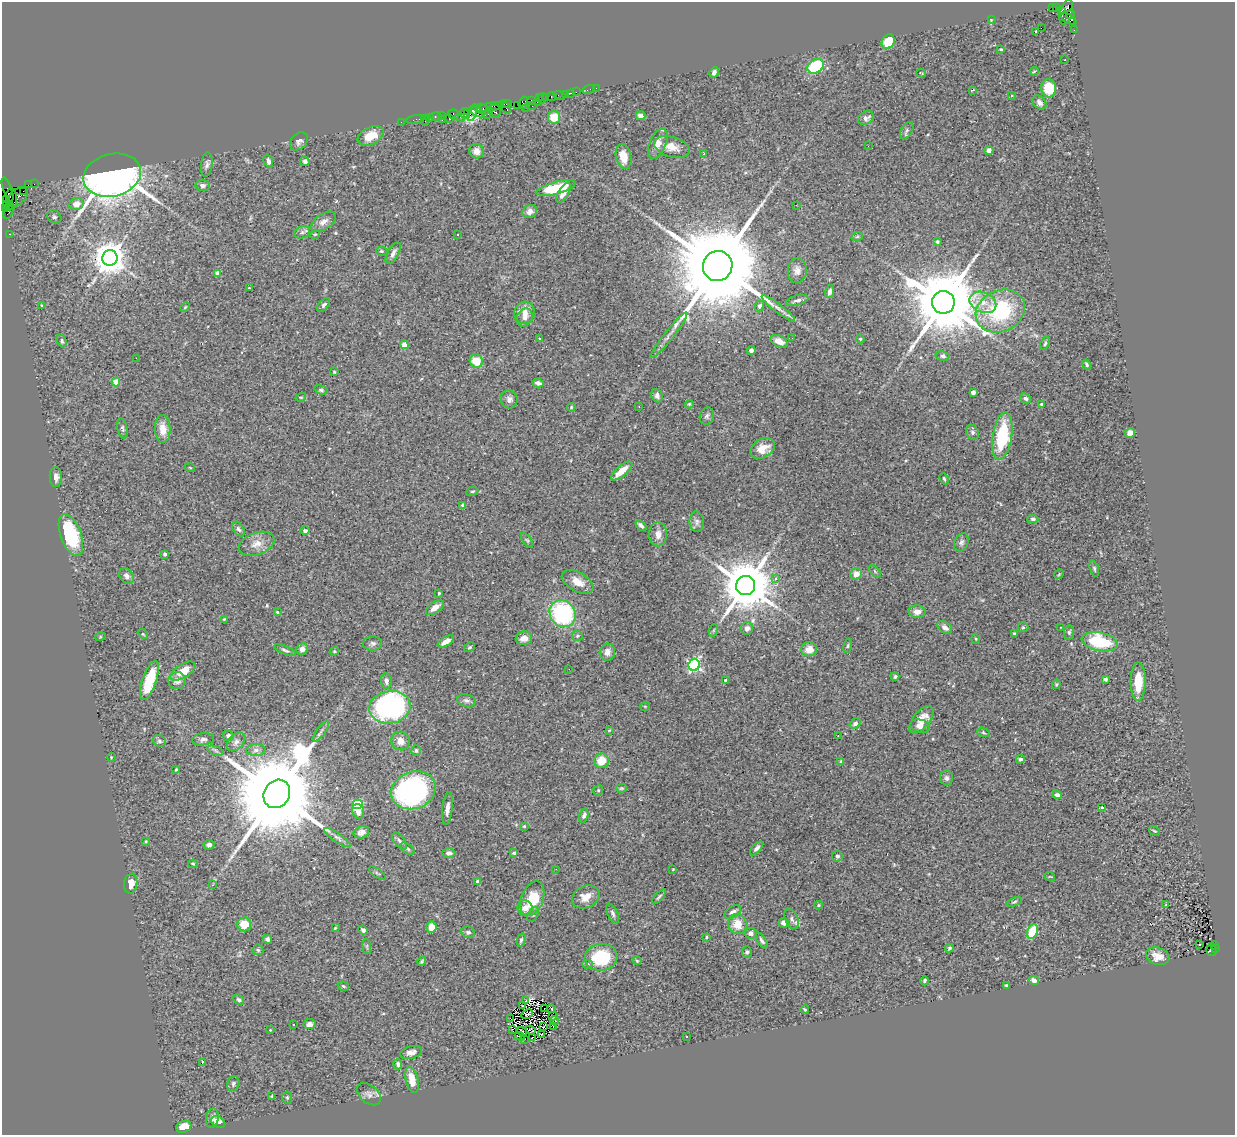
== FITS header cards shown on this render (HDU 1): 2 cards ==
NAXIS1  =                 1233
NAXIS2  =                 1133

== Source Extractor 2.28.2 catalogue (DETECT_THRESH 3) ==
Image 1233 x 1133 px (HDU 1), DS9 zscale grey, 1 PNG px = 1 image px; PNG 1237 x 1137 px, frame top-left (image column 1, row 1133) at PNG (2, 2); each listed source drawn as its Kron ellipse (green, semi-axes under 4 px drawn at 4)
Background 1.57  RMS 0.063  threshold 0.189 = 3 sigma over >= 5 px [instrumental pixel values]
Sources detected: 346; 2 with non-positive FLUX_AUTO (blend fragments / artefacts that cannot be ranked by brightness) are neither listed nor drawn; the other 344 listed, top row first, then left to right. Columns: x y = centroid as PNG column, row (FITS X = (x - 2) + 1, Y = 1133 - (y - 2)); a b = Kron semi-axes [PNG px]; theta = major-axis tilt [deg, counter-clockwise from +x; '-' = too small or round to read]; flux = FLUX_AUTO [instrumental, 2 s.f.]
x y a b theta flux
1052 8 3 3 - 520
1056 8 3 2 - 25
1062 11 3 3 - 500
1066 12 13 6 76 1000
1070 14 5 3 - 520
1068 19 9 4 -31 460
991 20 3 3 - 3.1
1041 28 2 2 - 510
1074 30 2 2 - 24
1035 32 3 2 - 13
888 42 8 6 60 100
1001 49 3 3 - 4.9
1065 60 2 2 - 2.8
816 66 9 6 33 240
1034 71 4 3 - 4.3
714 72 5 4 - 13
921 73 5 2 - 3.3
596 88 2 2 - 16
1049 88 9 7 -84 120
589 89 6 2 19 43
973 90 3 2 - 5.8
576 92 2 2 - 46
571 93 2 2 - 19
565 94 3 2 - 110
559 95 6 2 -19 37
1012 95 3 3 - 7.4
552 96 5 3 - 190
546 97 3 2 - 120
539 98 3 2 - 120
542 98 5 3 - 160
531 100 3 2 - 110
538 102 3 2 - 220
1039 102 8 5 -48 15
523 103 6 4 72 260
505 104 7 2 -1 240
517 105 2 2 - 100
532 106 2 2 - 56
490 107 14 3 11 650
506 108 6 3 -53 230
525 108 2 2 - 140
483 109 7 5 -27 480
495 111 7 5 -81 880
467 112 4 3 - 120
478 112 7 3 -23 430
472 113 9 4 72 490
488 113 6 3 64 270
454 114 6 4 -13 180
465 114 5 3 - 160
441 116 4 3 - 92
641 116 5 4 - 23
429 117 4 2 - 120
436 117 6 3 -4 180
460 117 5 2 - 190
554 117 6 6 - 72
866 118 8 6 25 16
416 119 9 3 10 140
449 119 3 3 - 200
425 120 5 2 - 240
442 120 3 2 - 94
401 122 2 2 - 34
907 130 9 5 58 10
371 136 14 8 25 65
299 141 10 7 46 15
658 144 16 8 67 33
868 146 3 2 - 4.6
672 147 18 10 -17 47
989 150 4 4 - 18
476 151 7 7 - 23
704 154 3 2 - 14
623 156 12 7 -78 56
268 161 6 4 -64 17
305 161 5 4 - 16
207 165 12 5 83 14
112 175 29 21 14 4200
34 184 2 2 - 21
28 185 4 2 - 99
203 185 7 6 - 13
556 188 20 6 15 150
8 190 13 4 -71 160
23 191 2 2 - 56
563 193 11 5 58 37
18 197 12 7 44 640
11 199 11 5 -88 1000
6 200 4 3 - 120
6 204 4 3 - 130
76 204 7 6 - 36
796 205 3 2 - 5
10 206 4 3 - 120
6 208 3 2 - 97
8 212 7 3 60 180
530 212 7 6 - 22
54 217 7 6 - 9
323 222 14 8 33 25
302 232 8 5 23 11
9 234 3 2 - 73
315 234 5 3 - 3.7
458 235 3 3 - 14
857 237 6 3 19 4.4
937 242 3 3 - 11
381 251 5 4 - 5.4
393 253 12 5 61 18
110 258 8 7 - 8600
718 266 15 14 - 90000
797 270 12 9 84 27
218 273 4 4 - 46
249 288 3 3 - 2.7
830 291 6 4 77 14
797 300 11 5 15 14
943 302 11 11 - 60000
983 302 14 10 -24 52
42 305 4 3 - 4
324 305 8 5 48 9.2
760 306 5 4 - 11
185 307 5 3 - 3.8
778 308 21 4 -38 24
1000 311 25 20 24 390
524 313 11 10 - 35
525 318 9 7 58 24
669 335 29 4 51 31
792 338 2 2 - 4.3
539 339 3 2 - 7.6
860 339 4 4 - 4.7
62 341 6 4 -65 7.3
779 341 9 5 -25 31
1045 343 7 4 72 7
404 345 4 4 - 75
751 350 4 4 - 9.5
943 356 7 4 -12 10
136 358 2 2 - 56
476 361 7 6 - 83
1087 364 5 3 - 6.1
334 372 4 3 - 4.1
116 382 4 4 - 95
538 383 6 4 -14 16
321 390 7 4 -15 7
973 392 4 4 - 26
657 396 7 5 -67 14
301 397 5 3 - 3.7
1025 398 6 4 -28 11
509 399 9 8 - 20
689 404 4 4 - 4.6
1042 404 3 3 - 8.5
571 407 4 3 - 4
639 407 3 2 - 4.8
707 416 8 7 - 12
122 428 10 5 -79 9.8
163 429 14 7 -87 55
972 432 8 6 -57 10
1130 433 5 5 - 23
1002 436 24 9 81 260
762 448 13 9 31 57
190 468 5 3 - 3.5
622 471 13 5 40 52
56 477 10 6 -86 17
944 479 6 3 -64 5.5
472 491 6 3 9 4.5
463 505 4 3 - 8.3
1033 519 5 4 - 7.7
697 522 10 7 -83 17
641 525 6 3 -41 13
238 529 8 5 -57 10
305 531 5 4 - 8.7
658 534 12 9 -90 32
71 535 22 10 -70 280
527 540 8 4 -54 7.8
961 542 9 7 63 13
257 544 18 11 20 47
165 554 4 3 - 9.8
1094 569 8 4 -73 7.5
875 571 7 3 -46 4.8
856 574 6 5 - 38
1059 574 5 4 - 4.4
126 576 8 6 -52 17
776 578 3 3 - 25
578 582 17 9 -30 50
746 585 9 9 - 31000
439 593 3 3 - 6.7
435 608 10 5 35 31
277 612 3 3 - 4.2
917 612 8 6 -1 32
563 614 14 12 -53 520
224 619 4 4 - 4.8
945 627 8 5 -36 19
1023 627 5 5 - 5.9
1061 627 2 2 - 2.4
747 628 6 6 - 20
714 630 6 4 70 6
1069 632 7 5 80 9.1
143 634 6 3 -44 4.7
1014 634 3 3 - 6.3
577 636 5 5 - 5.9
100 637 5 3 - 3.8
524 638 8 7 - 31
976 639 5 3 - 3.7
446 642 9 4 32 29
1099 642 18 9 -11 240
373 643 9 7 3 13
848 646 7 3 81 6
470 647 6 4 31 6.9
302 649 6 5 - 21
809 649 8 7 - 47
285 650 11 4 -22 9.3
334 651 5 4 - 4.9
607 652 8 7 - 30
694 665 6 5 - 700
569 669 3 2 - 3.5
183 671 14 6 32 61
895 676 4 4 - 7.7
1105 679 4 4 - 8.1
149 680 20 7 71 140
725 680 3 3 - 4.2
177 681 9 8 - 25
386 681 7 5 -86 18
1138 682 19 7 89 92
1056 684 5 3 - 5.1
467 700 9 6 -10 13
645 706 5 3 - 3.7
390 707 21 16 9 1000
921 720 16 8 51 51
855 723 6 4 38 10
920 726 10 6 -12 19
609 730 4 4 - 3.5
321 731 12 3 55 11
983 732 6 4 -19 5.7
838 735 3 2 - 5.6
228 736 5 5 - 10
203 739 11 6 8 16
159 741 7 5 -35 8.1
401 741 9 9 - 33
236 742 11 7 45 19
216 750 8 4 -19 8.9
256 750 9 6 1 17
416 750 5 4 - 6.5
111 757 4 3 - 3.1
1020 759 4 3 - 12
601 761 7 7 - 81
841 761 4 4 - 4.4
176 770 4 3 - 4.3
947 778 7 6 - 12
622 788 5 4 - 5.2
413 790 23 18 21 910
598 790 5 4 - 5.7
277 794 15 12 57 100000
1057 795 5 4 - 14
358 804 5 5 - 330
1102 807 3 3 - 6.9
447 808 16 5 83 27
358 811 7 6 - 35
584 816 7 4 75 10
524 826 3 3 - 4.8
1154 831 6 2 -31 3.6
361 832 8 6 20 19
337 837 16 4 -34 16
146 841 4 3 - 3.5
399 841 10 5 -53 11
209 845 6 5 - 14
757 848 8 4 48 14
407 849 8 4 -37 8.9
449 853 6 5 - 16
514 853 4 4 - 8
837 856 5 5 - 8.9
193 864 5 4 - 4.7
556 869 2 2 - 9.4
673 869 3 2 - 2.9
377 873 10 3 -34 6.2
1050 877 5 3 - 3.3
478 882 4 3 - 19
131 884 10 6 81 40
213 885 4 2 - 3.3
586 897 14 11 25 48
659 897 9 3 48 7.2
532 899 18 11 69 130
1014 902 8 4 19 6.8
818 905 4 4 - 4.2
1166 905 4 3 - 5
525 908 8 7 - 39
733 912 9 5 31 16
613 913 10 5 -63 12
533 914 8 5 63 9.3
791 919 11 6 -66 16
784 923 5 5 - 28
244 924 7 7 - 68
737 924 10 9 - 66
431 927 5 5 - 55
335 928 4 2 - 3.2
363 930 5 4 - 12
1032 931 7 5 65 120
468 932 7 5 -13 9.6
751 933 6 5 - 17
707 937 4 3 - 4.3
267 939 4 4 - 13
521 940 6 4 75 7.9
762 940 9 4 -57 11
1200 945 3 2 - 6.3
1215 945 3 2 - 320
367 946 8 3 -85 5.6
949 948 5 4 - 6
1215 948 3 3 - 110
258 950 5 5 - 6.5
1211 950 6 5 - 410
747 952 5 5 - 7.6
1158 956 12 8 -16 42
601 957 16 13 7 190
422 961 4 3 - 5
637 961 4 3 - 4.9
587 964 5 4 - 7.2
1034 980 5 4 - 22
925 981 4 3 - 6.5
1006 985 3 3 - 6
343 986 6 4 -18 6.7
238 1000 6 4 -43 8.2
525 1001 2 2 - 6
522 1005 4 2 - 2.5
545 1008 3 2 - 2
551 1008 3 2 - 5.7
805 1009 4 3 - 4.5
527 1014 6 2 28 1.7
553 1016 5 2 - 5.7
510 1019 3 2 - 1.1
554 1021 4 3 - 6.3
293 1024 3 2 - 5.5
309 1024 6 5 - 16
553 1026 2 2 - 4.1
543 1027 3 2 - 6.6
512 1029 3 3 - 21
270 1030 3 3 - 3
531 1030 5 2 - 3.9
522 1032 5 2 - 4.1
542 1034 3 2 - 5.6
520 1036 5 3 - 21
686 1036 3 2 - 5.9
532 1037 3 2 - 3
524 1039 3 2 - 3.5
411 1052 11 6 15 21
202 1063 3 3 - 35
398 1064 5 4 - 11
412 1080 13 6 -77 55
233 1084 8 6 71 9.5
369 1094 14 9 -40 22
272 1096 4 4 - 4.4
287 1097 6 5 - 5.9
212 1118 10 6 80 15
218 1122 7 5 -33 35
184 1127 8 5 22 57
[2 non-positive-flux detections neither listed nor drawn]